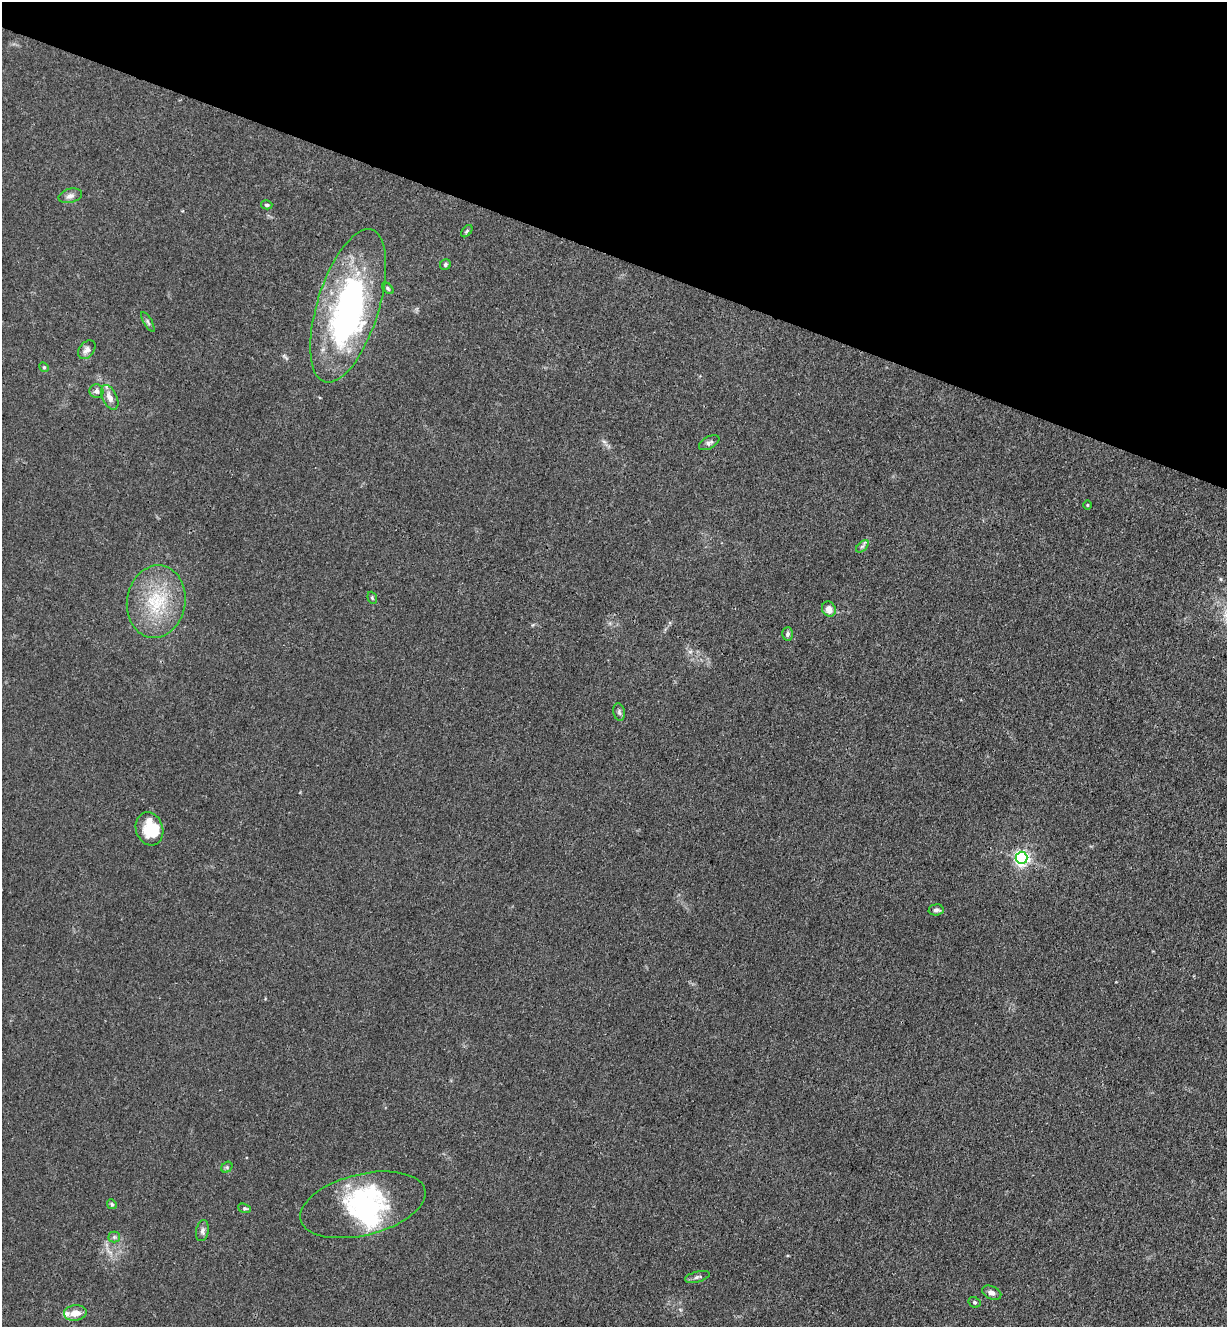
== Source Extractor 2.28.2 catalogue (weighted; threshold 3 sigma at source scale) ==
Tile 2 of 4 x 4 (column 2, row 1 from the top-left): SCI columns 1455-2679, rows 4007-5331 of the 5485 x 5364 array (HDU 1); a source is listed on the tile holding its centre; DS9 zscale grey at full resolution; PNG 1229 x 1329 px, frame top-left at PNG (2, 2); each listed source drawn as its Kron ellipse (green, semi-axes under 4 px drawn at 4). Shown black and unused: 19% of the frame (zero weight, under 3 of 4 exposures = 5% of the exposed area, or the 3 px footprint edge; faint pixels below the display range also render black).
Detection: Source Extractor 2.28.2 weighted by HDU 2 'WHT'; one run over the whole footprint, this tile lists its part. Background 0.0365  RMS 0.0045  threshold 0.0201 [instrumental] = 3 sigma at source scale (4.5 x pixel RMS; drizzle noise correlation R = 1.50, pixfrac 1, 0.05/0.05 arcsec/px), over >= 5 px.
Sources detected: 39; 5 inside a brighter object's white glare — neither listed nor drawn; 2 inside a brighter listed object's ellipse — not listed separately; the other 32 listed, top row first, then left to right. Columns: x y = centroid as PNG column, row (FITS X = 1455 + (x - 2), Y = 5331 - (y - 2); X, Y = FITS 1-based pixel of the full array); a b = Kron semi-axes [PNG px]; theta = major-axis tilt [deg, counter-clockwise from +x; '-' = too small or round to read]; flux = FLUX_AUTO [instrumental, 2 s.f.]
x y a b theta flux
70 196 12 7 14 1.9
267 205 6 4 -15 0.77
467 231 7 4 49 0.72
445 265 6 5 - 0.85
388 288 7 4 -46 0.68
348 306 80 31 73 120
148 322 11 3 -60 0.9
87 350 10 7 50 2
44 367 5 4 - 0.61
96 391 7 7 - 1.6
110 397 13 7 -64 3.3
709 443 11 6 28 1.4
1087 505 5 3 - 0.37
862 546 7 4 44 0.95
372 598 6 4 -69 0.61
156 602 36 29 80 26
829 609 8 6 -64 3.4
788 634 6 5 - 1.1
619 712 9 5 -80 1
149 829 17 13 -72 12
1021 858 6 6 - 120
936 910 7 5 4 1.2
227 1167 6 5 - 0.68
112 1204 5 4 - 0.59
363 1205 64 30 14 47
245 1208 7 4 -19 0.71
202 1231 11 6 79 1.5
114 1237 5 5 - 0.79
697 1277 13 5 15 1.3
992 1293 10 6 -23 2.1
974 1302 6 5 - 0.71
75 1313 11 7 7 4.9